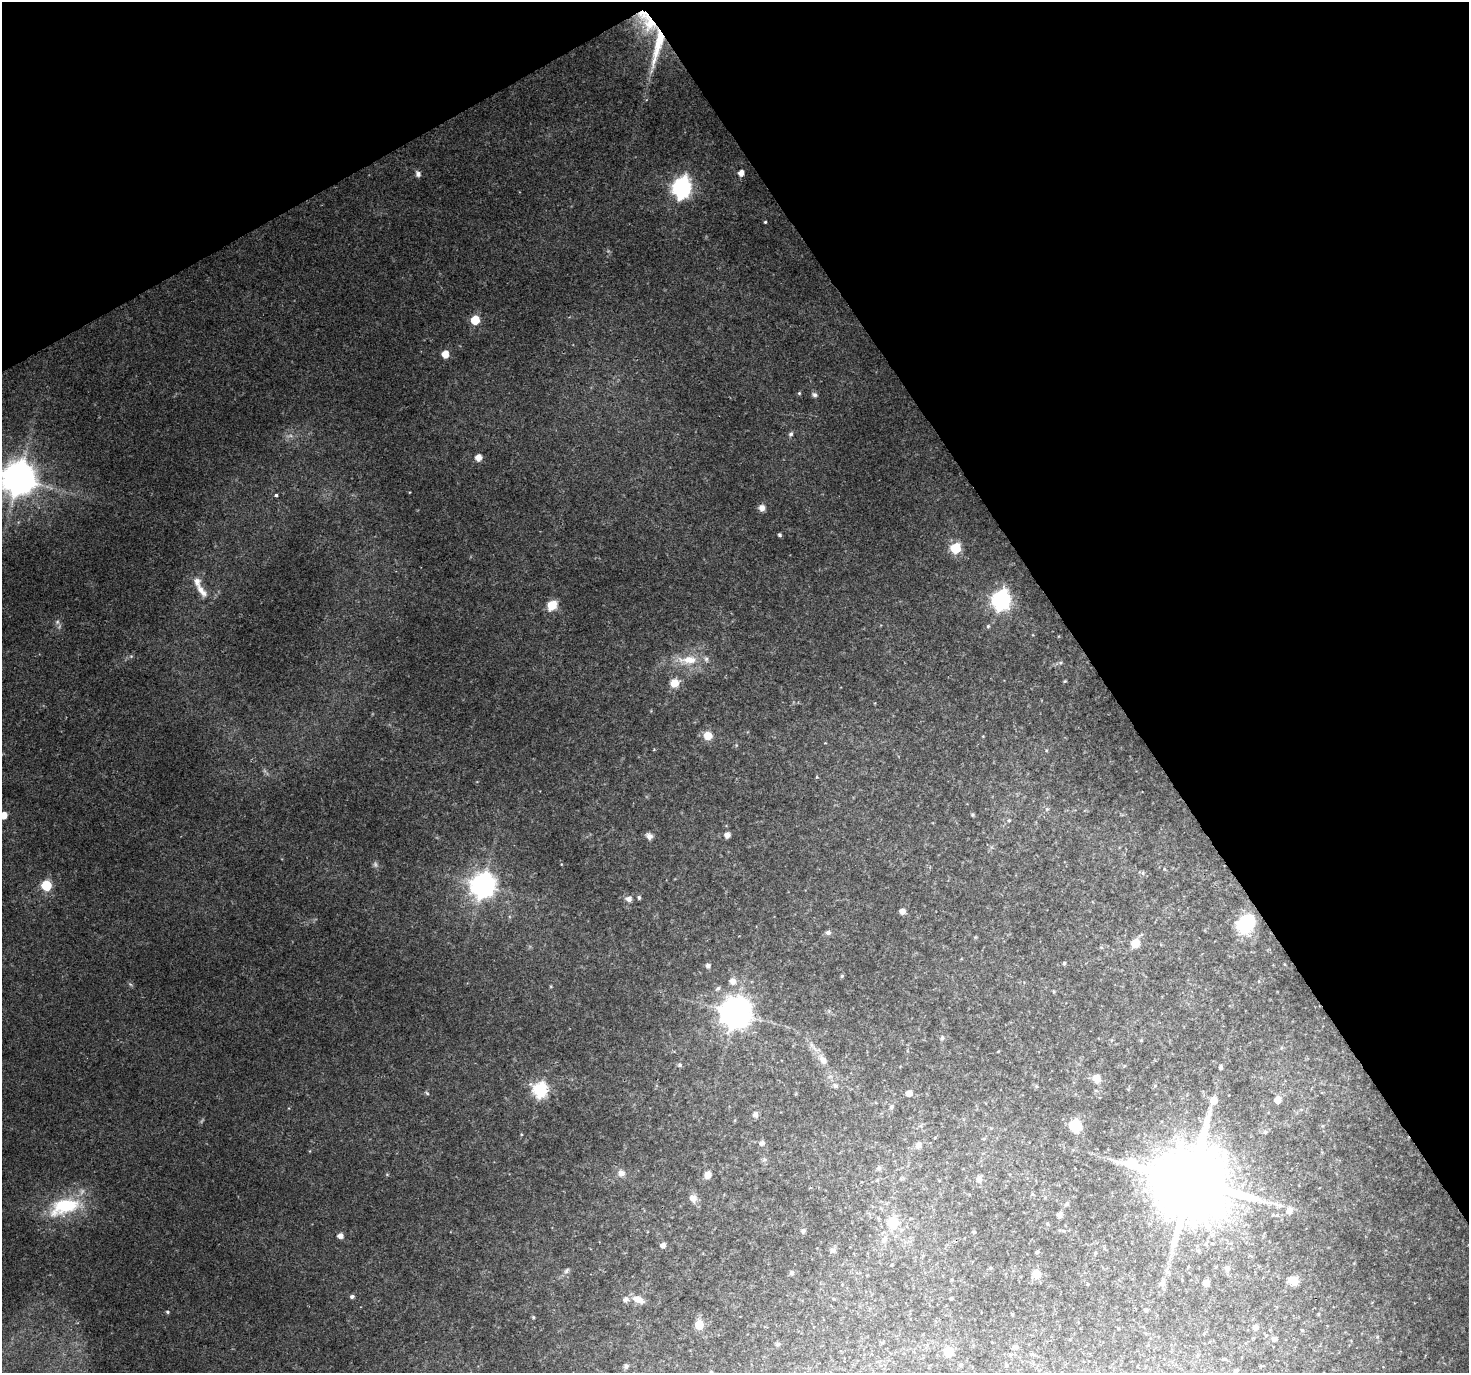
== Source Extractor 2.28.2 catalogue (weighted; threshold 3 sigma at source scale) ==
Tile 3 of 4 x 4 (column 3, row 1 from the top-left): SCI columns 2933-4399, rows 4227-5597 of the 5868 x 5773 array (HDU 1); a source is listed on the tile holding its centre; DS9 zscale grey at full resolution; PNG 1471 x 1375 px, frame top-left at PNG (2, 2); no overlay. Shown black and unused: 31% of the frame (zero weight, under 2 of 3 exposures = <1% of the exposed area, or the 3 px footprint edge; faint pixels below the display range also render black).
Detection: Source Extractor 2.28.2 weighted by HDU 2 'WHT'; one run over the whole footprint, this tile lists its part. Background 0.0715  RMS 0.0085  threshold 0.0383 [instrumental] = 3 sigma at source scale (4.5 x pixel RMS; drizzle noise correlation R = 1.50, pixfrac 1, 0.0396/0.0396 arcsec/px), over >= 5 px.
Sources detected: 129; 3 too faint to see at this stretch — not listed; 4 inside a brighter listed object's ellipse — not listed separately; the other 122 listed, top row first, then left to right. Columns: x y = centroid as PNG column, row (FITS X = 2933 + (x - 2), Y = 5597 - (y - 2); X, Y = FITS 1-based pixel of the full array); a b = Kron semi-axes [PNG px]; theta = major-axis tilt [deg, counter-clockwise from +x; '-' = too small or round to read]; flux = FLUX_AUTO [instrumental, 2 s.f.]
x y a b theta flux
647 20 40 17 -52 38
741 173 5 5 - 6.5
418 174 8 6 -69 2.9
681 188 9 7 72 410
765 222 3 3 - 0.97
475 320 6 5 - 33
445 354 5 5 - 13
799 393 5 4 - 1.1
814 395 7 6 - 2.5
791 434 6 5 - 2.2
478 458 5 5 - 8.4
18 479 11 10 - 2100
276 495 3 3 - 3
762 508 8 7 - 4.7
779 535 4 4 - 1.6
955 548 6 6 - 62
201 591 21 8 -51 9.7
1001 600 8 7 - 390
552 605 9 7 44 20
57 622 7 7 - 2.4
988 626 5 5 - 1.2
688 660 29 12 3 22
1060 663 6 5 - 1.5
1065 681 4 4 - 0.87
674 683 10 9 - 12
708 735 10 9 - 10
654 749 4 3 - 0.73
817 777 5 3 - 0.73
1047 809 6 4 43 1.4
3 815 5 5 - 13
972 815 4 4 - 1.2
1009 820 5 5 - 1.2
727 835 5 5 - 5.6
649 836 9 7 -45 3.8
1143 873 6 4 -73 1.3
46 885 6 6 - 63
483 885 9 8 - 900
639 897 5 4 - 1.5
629 899 9 8 - 4
902 911 6 6 - 5
1246 924 11 9 47 130
828 933 7 6 - 2.6
1135 943 7 7 - 16
1101 947 6 3 -19 0.91
1064 963 4 4 - 1
708 966 5 5 - 3.4
842 976 5 4 - 1.3
733 981 8 8 - 6
1259 981 5 3 - 0.79
718 988 8 5 43 2
735 1013 10 9 - 1600
942 1038 6 5 - 2.2
811 1045 7 4 74 2
823 1060 12 8 -49 7
679 1065 6 6 - 1.6
1221 1067 6 5 - 1.8
1097 1078 9 8 - 8.7
835 1086 8 6 -19 2.7
540 1090 7 7 - 170
427 1093 6 5 - 1.3
909 1093 5 4 - 8.6
1278 1100 7 7 - 8.5
1214 1101 7 6 - 11
891 1107 7 6 - 2.1
1301 1109 6 4 18 1.2
755 1115 6 6 - 3.5
1075 1126 8 7 - 42
1265 1132 6 6 - 1.7
521 1134 5 3 - 0.81
984 1139 5 4 - 1.1
762 1143 6 6 - 3.3
918 1145 10 8 52 4.9
764 1160 7 4 19 1.5
879 1168 8 7 - 3
621 1173 10 10 - 5.4
708 1175 7 6 - 7.7
979 1179 8 8 - 4.3
1190 1181 23 20 12 11000
693 1198 10 9 - 6.1
1067 1203 6 4 -72 1.1
1278 1205 17 7 -22 6.5
65 1206 42 20 17 60
1059 1215 5 4 - 4.6
1277 1215 5 5 - 1.3
893 1222 13 12 - 21
803 1231 7 6 - 2.3
974 1232 5 4 - 1
340 1235 5 5 - 6
884 1239 13 8 62 6
663 1245 6 6 - 3.5
833 1250 9 7 -15 2.8
1037 1252 5 4 - 1.5
1188 1267 4 3 - 0.76
1227 1268 8 7 - 3.1
566 1270 9 6 51 2.2
1168 1272 8 6 -62 2.5
792 1273 6 6 - 1.9
1036 1274 9 9 - 9.8
1293 1281 10 7 -24 12
1162 1283 10 7 77 4.5
1206 1283 6 5 - 6.7
1088 1284 3 3 - 0.67
352 1297 5 4 - 2.2
626 1299 9 8 - 3.7
638 1299 14 8 -23 9.4
951 1299 3 3 - 1.4
1146 1310 4 4 - 1.9
168 1312 5 4 - 1.3
1012 1314 3 3 - 0.83
533 1317 5 4 - 1
699 1325 9 8 - 14
1255 1327 5 4 - 5.7
1302 1330 5 4 - 0.97
1275 1339 7 6 - 2.1
778 1344 7 4 24 1.3
1015 1347 6 5 - 3
948 1351 8 8 - 14
1011 1354 5 3 - 1.2
960 1365 5 4 - 1.4
1006 1365 5 4 - 0.95
626 1366 6 5 - 2.2
1236 1371 4 4 - 1.9
Overlapping masked pixels (flux is a lower limit): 1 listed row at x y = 647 20
Isophote crosses this tile's border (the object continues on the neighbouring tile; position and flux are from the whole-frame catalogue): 2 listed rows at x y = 18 479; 3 815
Unlisted compact peaks at least as high as the median listed source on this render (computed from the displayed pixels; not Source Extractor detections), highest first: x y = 131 656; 608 251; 410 492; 561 864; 551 986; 387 1174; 736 745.